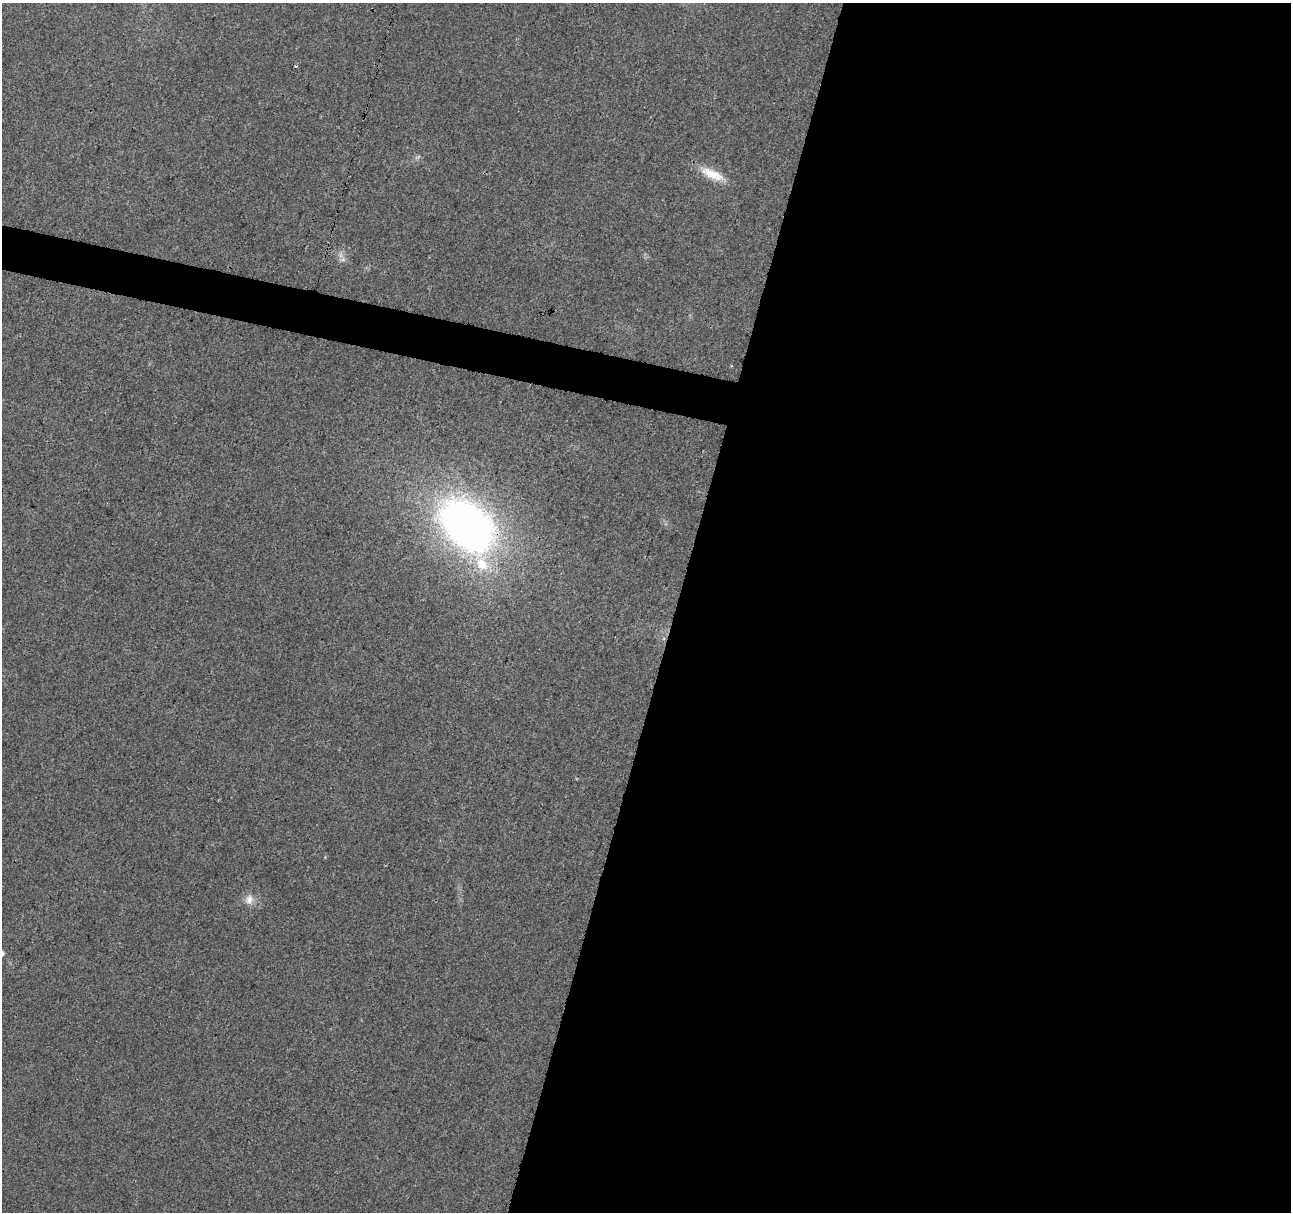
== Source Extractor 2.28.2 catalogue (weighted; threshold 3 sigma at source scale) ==
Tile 12 of 4 x 4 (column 4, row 3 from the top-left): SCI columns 3883-5171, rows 1443-2652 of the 5178 x 5357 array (HDU 1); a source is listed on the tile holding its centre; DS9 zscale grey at full resolution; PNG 1293 x 1214 px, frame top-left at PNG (2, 3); no overlay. Shown black and unused: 50% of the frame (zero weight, under 3 of 4 exposures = <1% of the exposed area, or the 3 px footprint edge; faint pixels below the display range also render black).
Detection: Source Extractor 2.28.2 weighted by HDU 2 'WHT'; one run over the whole footprint, this tile lists its part. Background 0.0265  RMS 0.0036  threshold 0.0164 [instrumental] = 3 sigma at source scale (4.5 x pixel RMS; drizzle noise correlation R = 1.50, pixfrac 1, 0.0396/0.0396 arcsec/px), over >= 5 px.
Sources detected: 6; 1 inside a brighter listed object's ellipse — not listed separately; the other 5 listed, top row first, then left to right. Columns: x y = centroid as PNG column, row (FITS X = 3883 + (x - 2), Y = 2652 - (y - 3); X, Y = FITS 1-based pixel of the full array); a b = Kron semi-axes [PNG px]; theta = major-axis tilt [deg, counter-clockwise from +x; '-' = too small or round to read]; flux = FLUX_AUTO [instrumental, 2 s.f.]
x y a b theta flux
712 174 34 11 -24 7.4
343 260 9 4 8 0.91
467 526 54 37 -42 190
249 899 14 10 74 3
2 953 7 6 - 1.2
Overlapping masked pixels (flux is a lower limit): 1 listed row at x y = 467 526
Isophote crosses this tile's border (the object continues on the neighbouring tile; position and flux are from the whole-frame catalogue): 1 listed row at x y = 2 953